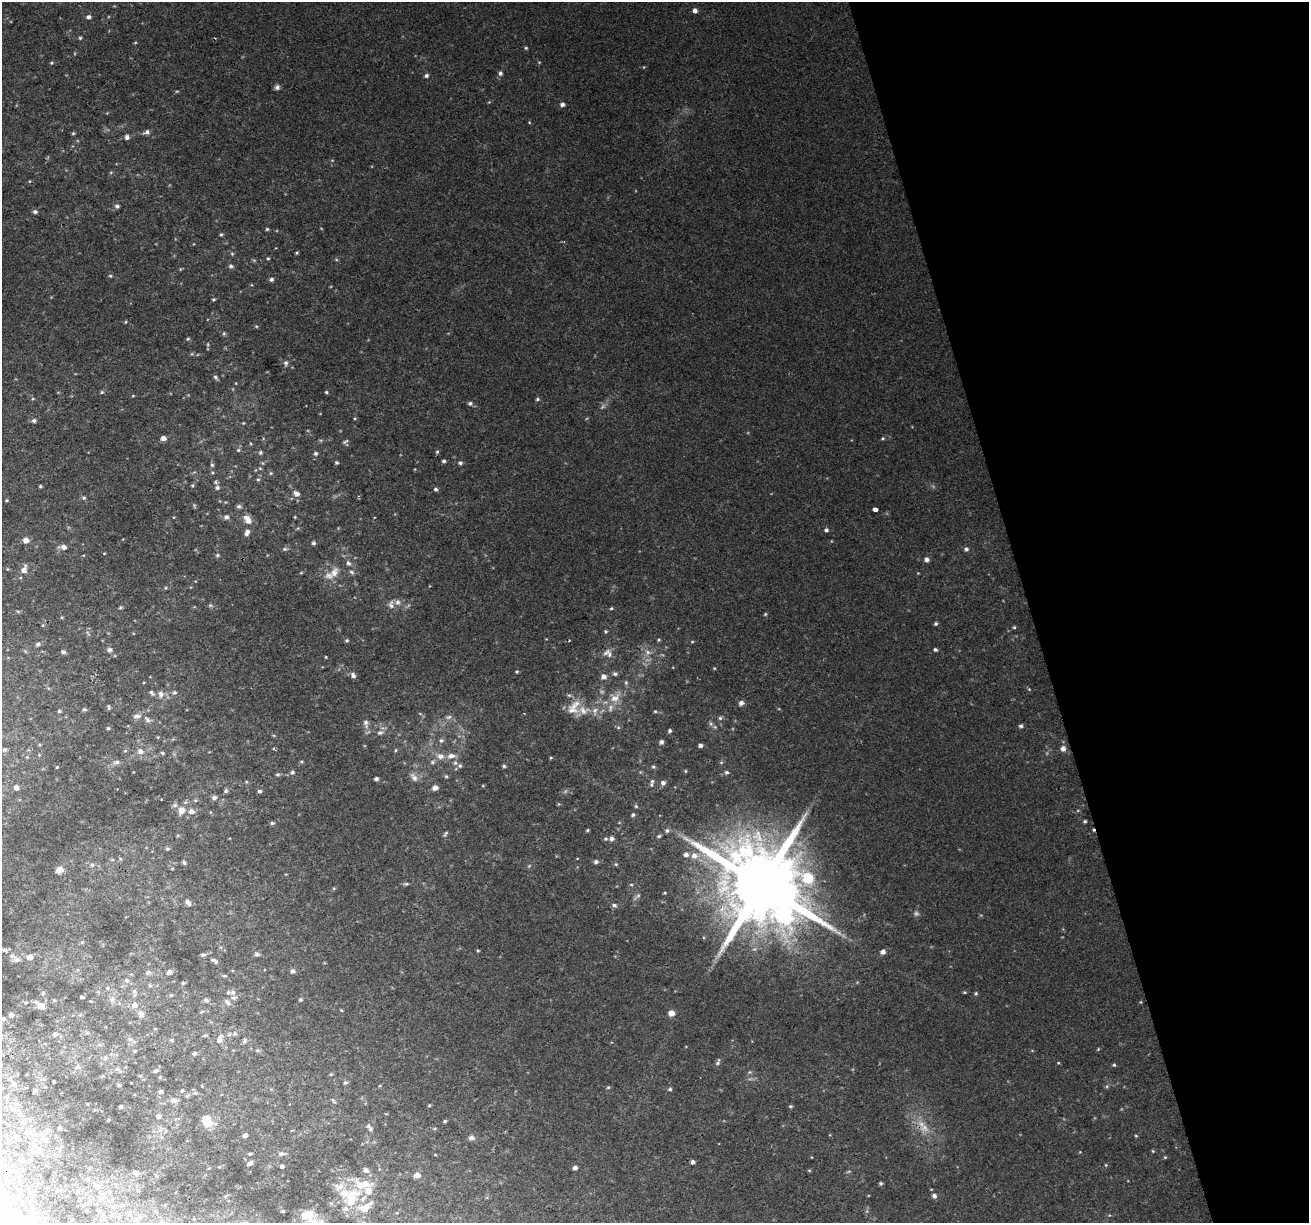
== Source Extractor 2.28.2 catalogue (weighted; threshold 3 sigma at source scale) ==
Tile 12 of 4 x 4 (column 4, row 3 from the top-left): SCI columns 3922-5228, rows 1323-2543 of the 5228 x 5035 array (HDU 1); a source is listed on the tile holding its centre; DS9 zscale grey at full resolution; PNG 1311 x 1225 px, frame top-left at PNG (2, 2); no overlay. Shown black and unused: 21% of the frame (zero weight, under 2 of 3 exposures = <1% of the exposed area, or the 3 px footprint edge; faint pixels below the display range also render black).
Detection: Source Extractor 2.28.2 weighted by HDU 2 'WHT'; one run over the whole footprint, this tile lists its part. Background 0.0265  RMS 0.0063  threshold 0.0283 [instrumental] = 3 sigma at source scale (4.5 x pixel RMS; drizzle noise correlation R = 1.50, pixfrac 1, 0.0396/0.0396 arcsec/px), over >= 5 px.
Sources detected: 334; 3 too faint to see at this stretch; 3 cosmic-ray / hot-pixel residue — not listed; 21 inside a brighter listed object's ellipse — not listed separately; the other 307 listed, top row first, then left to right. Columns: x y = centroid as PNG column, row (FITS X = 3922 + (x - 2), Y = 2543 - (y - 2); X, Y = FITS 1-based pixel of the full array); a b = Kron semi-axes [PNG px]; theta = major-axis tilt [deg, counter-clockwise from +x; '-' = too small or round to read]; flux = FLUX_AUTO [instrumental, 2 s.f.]
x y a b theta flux
695 10 5 5 - 2.5
88 17 5 5 - 2
80 38 4 4 - 0.83
135 43 5 3 - 0.53
526 48 4 4 - 0.79
51 63 5 4 - 0.79
500 73 6 5 - 1.7
426 76 5 5 - 1.5
277 87 7 6 - 1.8
177 91 6 3 18 0.64
562 104 5 5 - 2.2
529 122 5 3 - 0.52
147 132 8 5 24 2.1
73 133 4 4 - 0.85
127 137 5 5 - 2.4
117 206 5 5 - 1.8
35 212 5 4 - 1.8
267 229 4 4 - 0.83
221 234 5 4 - 0.88
297 253 4 3 - 0.74
232 254 5 5 - 0.81
268 258 4 3 - 0.74
231 266 5 5 - 1.6
110 276 5 4 - 0.78
271 279 5 4 - 1.6
213 299 4 3 - 0.84
126 322 5 3 - 0.62
256 326 5 3 - 0.67
188 339 5 4 - 0.78
208 344 6 3 72 0.68
286 363 6 5 - 1.6
215 377 6 4 -42 1.3
102 392 5 4 - 0.89
326 392 4 4 - 0.8
133 396 5 3 - 0.52
537 399 5 4 - 0.98
470 403 6 5 - 1.5
34 420 6 5 - 1.7
243 423 4 3 - 0.53
163 438 5 4 - 3.6
883 438 5 4 - 0.83
345 442 8 7 - 1.4
238 450 5 5 - 1.1
260 452 5 5 - 1.1
437 452 5 4 - 0.98
316 453 6 5 - 1.3
444 461 4 4 - 1.3
337 463 4 4 - 1
460 463 5 4 - 1.4
212 465 6 4 -74 1.2
260 468 6 4 -2 0.69
271 473 5 4 - 0.85
258 479 5 3 - 0.75
192 485 5 4 - 0.84
40 486 4 3 - 0.88
217 488 6 5 - 1.8
436 489 5 5 - 1.3
296 493 9 7 -34 2.7
84 498 6 5 - 1.2
6 500 4 4 - 0.68
239 506 6 5 - 1.4
875 509 4 3 - 8.5
226 517 6 6 - 2.3
295 517 3 3 - 0.48
248 520 11 6 -51 6.1
826 530 5 5 - 1.4
247 532 8 5 70 2.7
26 540 5 5 - 4.7
313 543 4 4 - 1.4
63 547 8 5 -3 3.3
285 549 7 5 9 1.1
966 549 5 5 - 1.5
217 555 5 4 - 1.1
927 559 5 5 - 2.3
348 563 7 5 -50 1.8
7 569 4 4 - 0.52
24 570 10 6 68 4
351 572 7 5 -28 1.3
301 573 5 3 - 0.58
334 573 17 11 61 7.6
165 588 5 3 - 0.7
210 605 6 5 - 1
391 605 12 7 -88 2.9
120 607 6 4 35 0.84
611 608 4 4 - 0.76
765 614 5 4 - 0.71
936 624 4 4 - 1.2
1014 627 4 4 - 0.79
606 631 4 4 - 0.86
88 633 7 4 -70 1
347 640 5 5 - 1
659 640 5 3 - 0.72
692 642 5 3 - 0.57
38 644 6 5 - 1.6
110 650 6 6 - 2.2
935 650 4 4 - 1.2
63 652 5 4 - 1.5
648 652 8 7 - 2.9
606 653 13 6 45 2.8
326 657 3 3 - 0.52
714 668 4 3 - 0.52
517 671 4 4 - 0.76
615 674 6 5 - 1.4
353 675 7 6 - 2.3
604 677 6 6 - 3.3
626 682 6 5 - 0.98
1029 689 5 4 - 0.66
151 693 9 5 -46 1.6
174 693 6 5 - 1.4
161 694 8 7 - 3.5
615 698 15 11 16 7.6
741 703 6 5 - 2.5
109 707 7 4 -82 1
84 709 5 5 - 1
583 710 27 17 -11 13
59 711 5 4 - 1.1
655 711 4 4 - 0.67
137 716 11 7 11 2.8
449 717 9 6 26 2
720 718 5 5 - 1.2
147 720 12 7 -49 2.8
366 723 11 6 -79 3
711 724 7 6 - 1.4
1021 726 5 4 - 1.5
108 728 5 3 - 0.95
670 731 4 4 - 1.3
380 733 8 6 14 2.1
158 737 4 3 - 0.56
441 741 6 6 - 1.7
661 742 4 4 - 1.9
700 745 4 3 - 1.7
1063 748 6 5 - 3.3
4 750 6 6 - 1.3
395 750 5 3 - 0.73
125 751 5 3 - 0.71
140 752 7 7 - 3.5
162 753 5 4 - 0.92
39 755 4 4 - 0.64
440 756 11 8 -10 4.7
451 756 12 7 7 4.6
551 758 4 3 - 0.62
117 762 10 5 9 2
301 762 5 3 - 0.72
432 762 7 5 17 1.5
455 763 6 5 - 1.7
504 766 5 4 - 1.2
57 767 3 2 - 0.51
653 767 5 4 - 0.96
685 771 4 4 - 0.61
292 772 5 5 - 1.4
726 772 5 4 - 1.2
278 774 6 4 1 0.99
446 776 5 4 - 0.98
414 777 14 7 -53 3.4
376 779 4 3 - 1.7
246 782 4 4 - 0.66
663 783 6 5 - 2.1
651 785 6 5 - 1
16 787 4 4 - 3
435 788 6 5 - 3.3
226 791 5 5 - 1.2
260 791 4 4 - 1.6
214 798 5 5 - 2.3
195 800 5 3 - 0.76
175 805 8 6 15 1.5
636 806 5 4 - 0.82
181 810 9 8 - 5.2
191 811 7 6 - 3.4
633 815 5 5 - 1.1
1085 821 4 3 - 0.95
272 823 6 4 9 1.2
587 830 4 3 - 0.82
667 831 6 6 - 1.4
445 834 9 4 58 1
659 836 5 4 - 1.1
612 839 7 6 - 2.8
167 849 5 5 - 1.1
686 854 6 5 - 2.6
694 856 8 8 - 4.6
184 862 6 4 -58 1.1
596 862 5 5 - 1.8
616 864 5 4 - 0.82
92 865 5 5 - 1.3
172 869 5 3 - 0.61
59 870 9 7 38 2.8
406 884 7 4 9 1.1
631 884 5 3 - 0.65
761 885 24 20 -15 10000
334 888 6 4 18 0.77
665 893 4 3 - 0.6
637 896 13 5 42 1.6
188 902 9 5 -48 2.7
614 905 6 5 - 1.7
82 942 5 5 - 0.94
4 950 9 4 -4 1.7
478 951 4 3 - 0.71
883 952 6 5 - 2.9
257 954 5 5 - 1.9
203 955 8 5 9 1.2
30 957 6 5 - 3.7
17 960 9 7 -1 2.4
214 961 12 5 -31 2
293 971 5 5 - 2.2
169 972 6 5 - 2.5
148 973 7 6 - 2.1
225 976 7 3 -1 0.84
127 980 8 6 -16 1.6
183 983 5 4 - 0.95
150 985 6 5 - 1
107 988 5 5 - 0.97
134 991 6 6 - 1.6
228 992 6 5 - 1.2
964 992 4 4 - 0.64
43 993 5 4 - 0.74
976 993 4 4 - 0.95
171 995 5 5 - 0.82
82 997 4 3 - 0.97
233 998 8 6 9 2.2
112 999 10 7 -88 2.8
206 1000 7 6 - 1.6
300 1000 5 4 - 1
36 1002 5 5 - 1.2
227 1002 11 6 -55 2.5
1141 1002 5 3 - 0.49
26 1003 5 3 - 0.59
134 1005 8 7 - 3.3
41 1006 5 5 - 7.3
341 1010 4 3 - 0.63
202 1012 6 4 4 0.88
671 1013 6 6 - 4.2
141 1014 10 8 -35 2.7
11 1015 4 4 - 2
80 1015 5 4 - 0.77
4 1019 3 3 - 1.1
87 1033 6 4 -1 1.1
55 1034 6 6 - 2
229 1034 6 5 - 1.2
172 1040 5 4 - 0.84
219 1040 7 6 - 3.1
244 1041 7 5 67 1.3
100 1045 6 4 -20 1
1098 1049 4 4 - 0.53
257 1050 6 4 19 0.96
135 1051 5 4 - 0.73
194 1053 4 4 - 1.5
105 1058 7 5 73 1.8
717 1063 9 5 46 1.4
1058 1063 4 3 - 0.57
1114 1065 4 3 - 0.9
77 1067 8 7 - 2.4
117 1069 6 4 1 1.3
155 1071 6 4 17 1.1
750 1072 5 5 - 0.99
331 1074 5 4 - 0.65
140 1076 5 3 - 0.58
160 1077 4 4 - 0.67
54 1082 3 2 - 0.64
345 1083 6 4 68 1
13 1084 7 6 - 1.6
119 1085 6 4 -22 0.92
608 1087 5 5 - 0.81
670 1089 5 4 - 1.2
35 1091 5 5 - 0.95
182 1091 5 4 - 0.8
161 1092 5 4 - 1.9
173 1100 9 7 -15 2.9
334 1101 8 3 -51 0.83
429 1105 4 3 - 0.69
790 1106 4 4 - 0.93
121 1107 3 3 - 1.2
158 1116 6 6 - 2.2
207 1121 16 11 -51 7.8
445 1121 4 3 - 0.87
369 1126 9 6 -53 1.6
59 1128 3 2 - 0.6
924 1128 15 13 -12 8.4
161 1129 10 4 60 2
48 1131 6 5 - 1
245 1136 5 4 - 1.5
1136 1136 4 3 - 0.6
472 1138 7 6 - 2.4
39 1149 6 5 - 1.2
1153 1151 4 4 - 0.64
250 1154 4 3 - 0.93
281 1154 6 5 - 1.8
1165 1157 4 4 - 0.69
692 1162 4 4 - 2.3
250 1163 6 4 29 1.9
1106 1165 5 3 - 0.55
282 1166 4 3 - 1.6
575 1168 4 4 - 2.3
366 1170 6 5 - 2.5
809 1170 5 3 - 0.59
15 1171 7 5 3 1.7
848 1172 6 4 20 0.77
136 1173 4 4 - 3.2
417 1175 5 5 - 4.9
881 1183 4 4 - 1
98 1186 8 5 -31 1.4
351 1196 24 16 37 21
934 1196 5 5 - 2.2
101 1198 6 5 - 1.2
364 1208 18 11 16 9.4
283 1211 4 4 - 0.57
129 1214 4 4 - 0.68
307 1215 20 13 16 9.9
163 1222 6 4 -46 0.92
Overlapping masked pixels (flux is a lower limit): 1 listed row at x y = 761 885
Isophote crosses this tile's border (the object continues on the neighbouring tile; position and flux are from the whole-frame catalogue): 2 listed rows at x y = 4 950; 163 1222